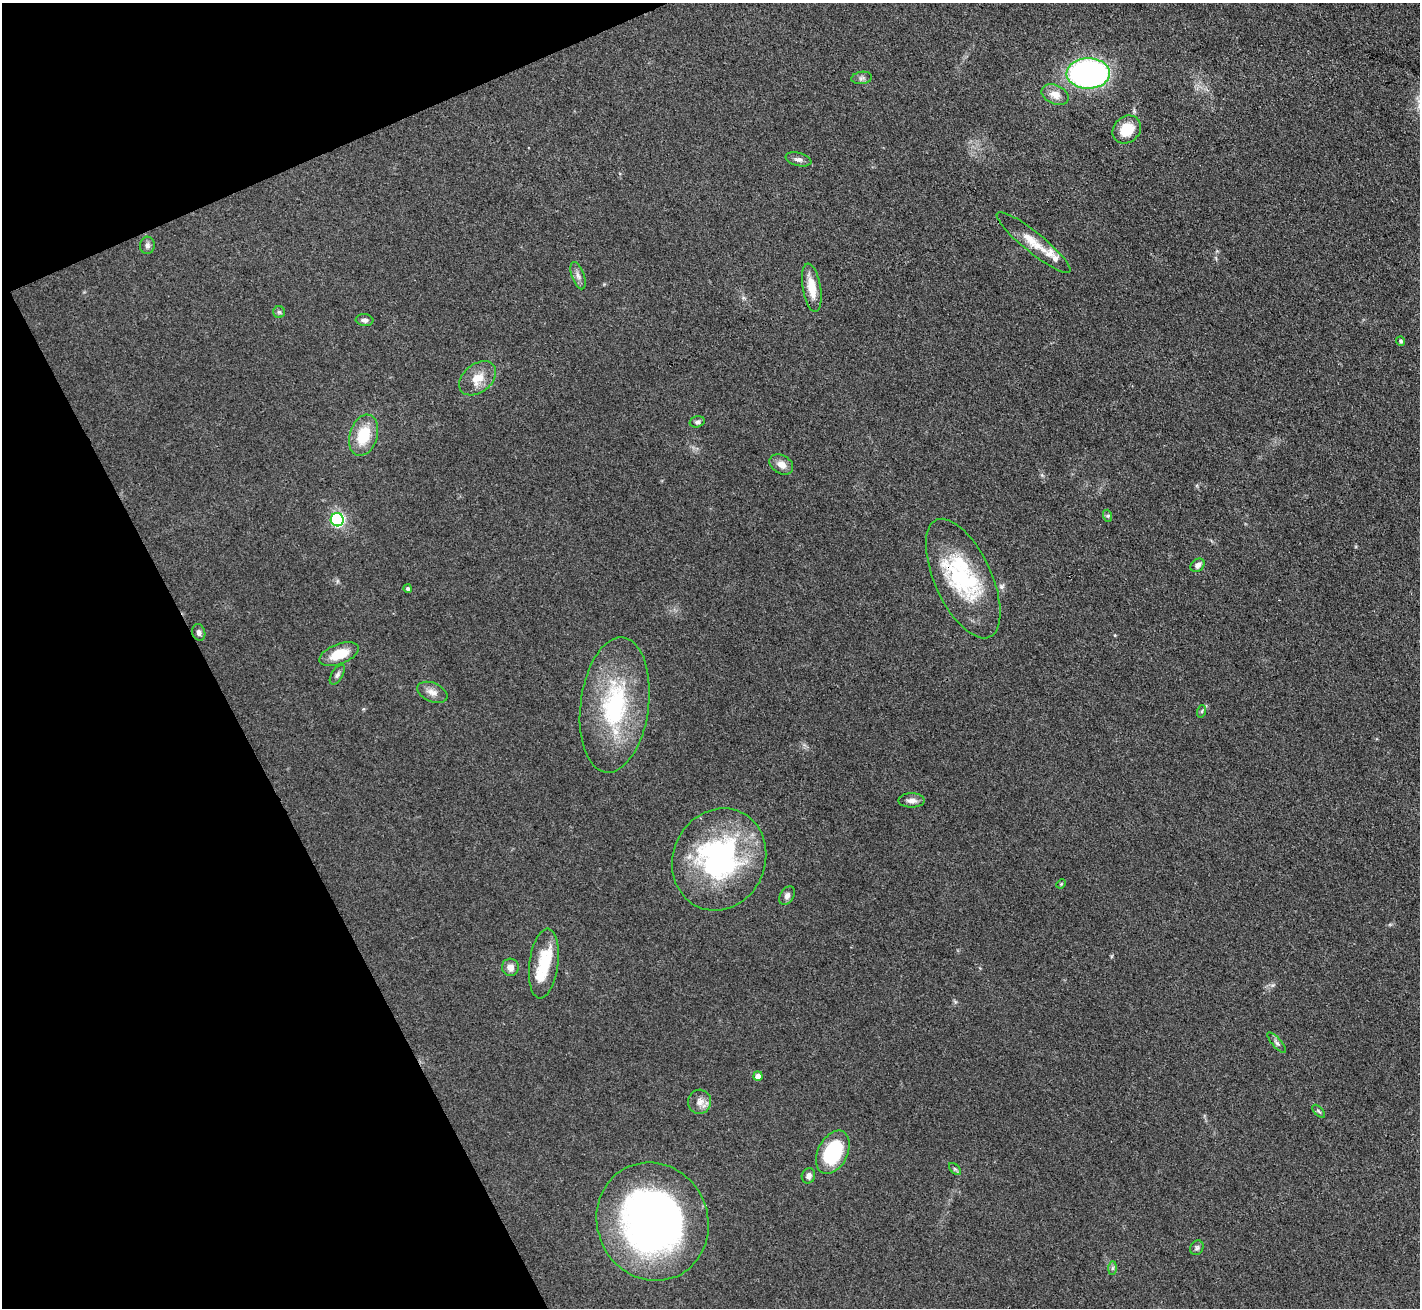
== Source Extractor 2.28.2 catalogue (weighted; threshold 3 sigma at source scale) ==
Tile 5 of 4 x 4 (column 1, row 2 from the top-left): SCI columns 1-1418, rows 2762-4067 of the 5672 x 5659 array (HDU 1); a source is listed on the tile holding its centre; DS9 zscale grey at full resolution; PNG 1422 x 1310 px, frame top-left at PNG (2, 3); each listed source drawn as its Kron ellipse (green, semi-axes under 4 px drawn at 4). Shown black and unused: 20% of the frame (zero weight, under 3 of 4 exposures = <1% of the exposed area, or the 3 px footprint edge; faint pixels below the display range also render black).
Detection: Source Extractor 2.28.2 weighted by HDU 2 'WHT'; one run over the whole footprint, this tile lists its part. Background 0.0921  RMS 0.0064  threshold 0.0286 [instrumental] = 3 sigma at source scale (4.5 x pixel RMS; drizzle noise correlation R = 1.50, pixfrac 1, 0.05/0.05 arcsec/px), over >= 5 px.
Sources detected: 50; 2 inside a brighter object's white glare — neither listed nor drawn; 5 inside a brighter listed object's ellipse — not listed separately; the other 43 listed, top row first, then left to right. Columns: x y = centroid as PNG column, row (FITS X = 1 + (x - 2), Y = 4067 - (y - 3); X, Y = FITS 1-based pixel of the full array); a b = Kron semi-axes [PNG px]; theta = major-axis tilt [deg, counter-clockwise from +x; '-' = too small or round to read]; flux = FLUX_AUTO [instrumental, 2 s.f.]
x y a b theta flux
1088 73 22 15 1 200
862 78 10 6 8 2
1055 95 14 9 -24 6.3
1127 129 15 13 43 16
798 159 13 6 -14 2.6
1033 242 47 10 -39 13
147 245 8 7 - 2.3
578 276 14 6 -70 3.2
812 288 24 9 -80 12
279 312 6 6 - 1.1
364 320 9 6 -5 2
1401 341 5 4 - 1.3
478 378 21 14 39 11
697 422 8 5 14 1.7
364 435 21 13 73 21
781 464 13 9 -31 5.1
1108 516 6 4 -72 0.81
337 520 6 6 - 75
1198 565 8 6 41 2.8
963 578 64 28 -65 53
408 589 4 4 - 1.5
199 632 8 6 -74 2.2
339 654 20 10 21 14
337 675 11 5 58 1.9
432 692 16 9 -23 4.7
615 705 68 34 83 81
1202 711 6 4 72 0.94
912 800 13 7 -1 3.5
719 859 52 46 66 120
1061 884 5 4 - 0.63
787 896 10 6 58 2.6
544 963 35 14 82 21
510 967 8 8 - 4.3
1277 1043 13 4 -48 1.8
758 1076 5 4 - 4.9
699 1102 12 11 - 5
1319 1111 8 3 -45 0.95
833 1152 23 15 62 45
955 1169 7 4 -44 1.1
808 1176 8 6 68 2.8
653 1222 60 55 -66 320
1197 1248 8 6 56 1.4
1113 1268 6 4 89 1.3